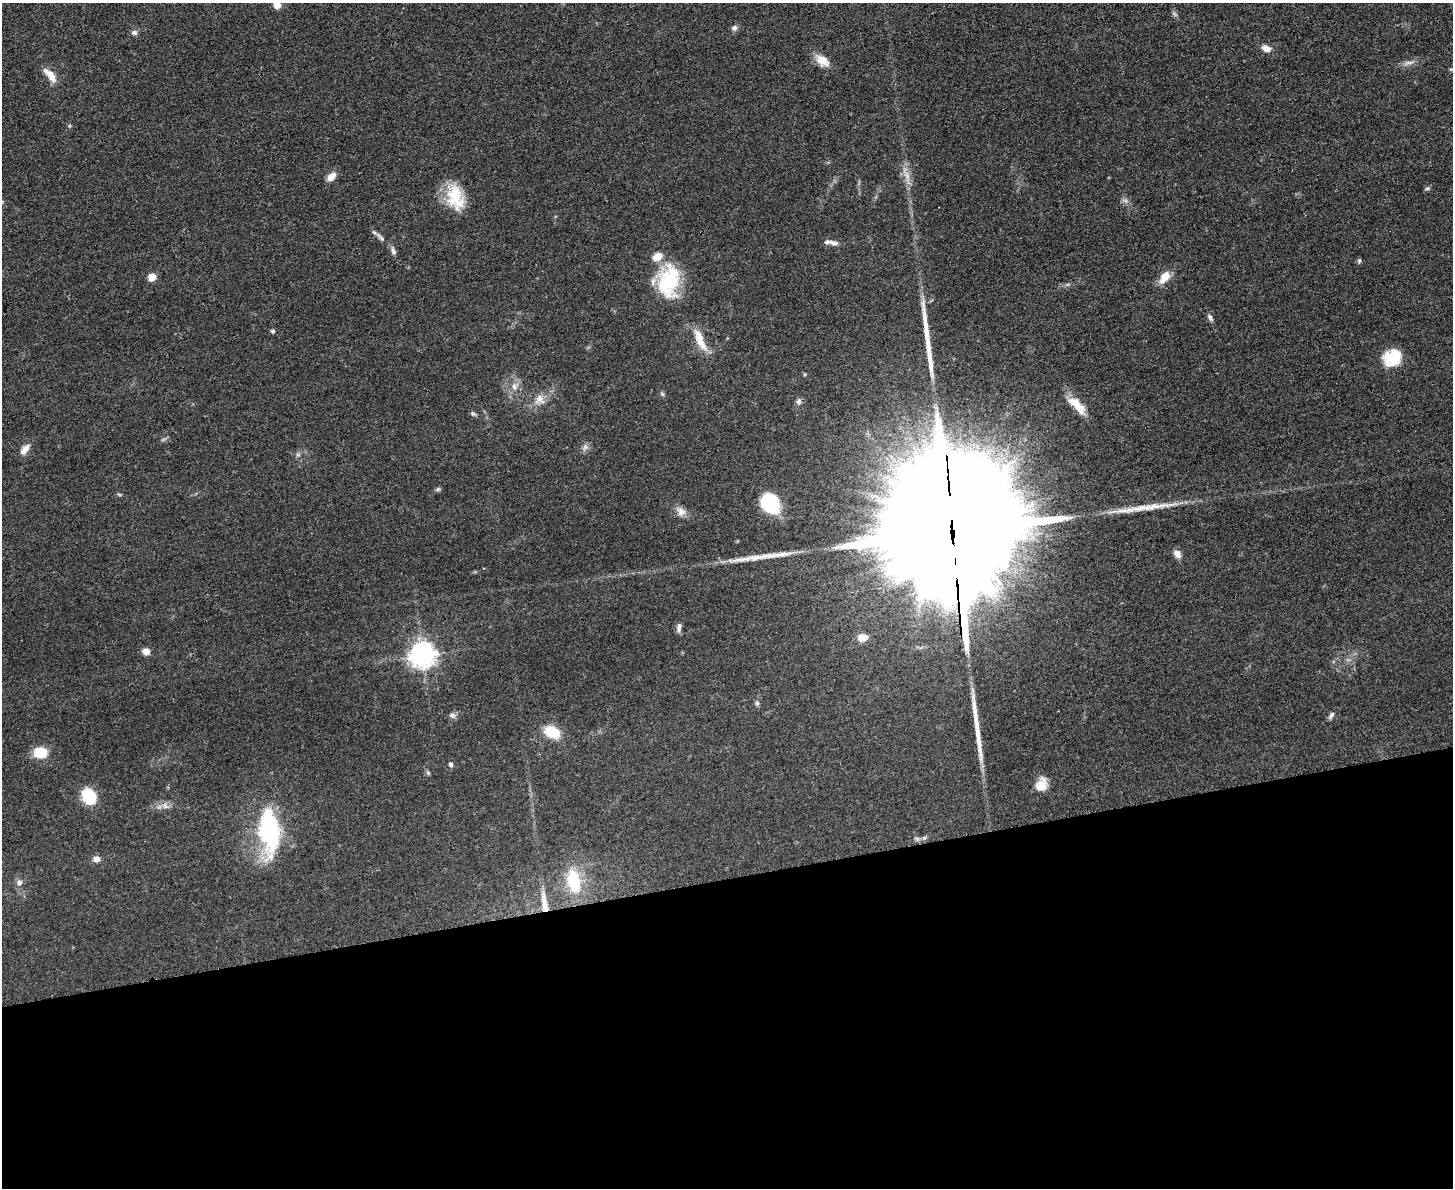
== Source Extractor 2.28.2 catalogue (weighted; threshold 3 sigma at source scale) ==
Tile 11 of 3 x 4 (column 2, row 4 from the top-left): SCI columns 1594-3044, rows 12-1197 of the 4750 x 4765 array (HDU 1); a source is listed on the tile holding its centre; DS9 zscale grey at full resolution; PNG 1455 x 1190 px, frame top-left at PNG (2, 3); no overlay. Shown black and unused: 26% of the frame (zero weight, under 3 of 4 exposures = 2% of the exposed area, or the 3 px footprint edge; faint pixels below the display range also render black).
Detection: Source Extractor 2.28.2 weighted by HDU 2 'WHT'; one run over the whole footprint, this tile lists its part. Background 0.0459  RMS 0.0051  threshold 0.0232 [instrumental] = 3 sigma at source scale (4.5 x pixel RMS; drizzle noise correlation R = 1.50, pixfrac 1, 0.05/0.05 arcsec/px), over >= 5 px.
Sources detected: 68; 1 too faint to see at this stretch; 4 long thin detections or spike segments (spike, bleed or trail) — not listed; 4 inside a brighter listed object's ellipse — not listed separately; the other 59 listed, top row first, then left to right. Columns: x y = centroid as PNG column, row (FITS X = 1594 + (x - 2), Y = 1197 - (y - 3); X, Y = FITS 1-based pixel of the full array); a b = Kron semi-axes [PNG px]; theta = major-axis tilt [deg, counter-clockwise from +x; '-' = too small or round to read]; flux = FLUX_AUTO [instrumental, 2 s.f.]
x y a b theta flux
277 5 5 5 - 7.5
1174 14 10 3 -40 0.9
734 28 8 7 - 1.7
134 32 8 7 - 1.7
1266 48 10 7 -23 4.1
822 60 18 11 -35 7
1409 63 15 4 5 2.3
1451 69 5 3 - 0.54
50 75 19 7 -48 6.9
907 176 20 7 -76 4.9
331 177 11 7 49 4.5
1427 188 7 4 9 0.81
455 197 34 19 -74 19
378 235 12 5 -50 1.9
834 243 11 6 -1 2.1
393 251 12 6 -66 1.9
1359 260 7 5 88 0.87
152 277 9 9 - 3.9
1164 277 19 11 55 6.5
668 282 32 24 -80 37
1210 317 10 5 -59 1.6
273 331 5 5 - 1.1
700 340 34 9 -66 9.7
1393 360 22 17 -24 15
514 387 10 8 -89 3.1
662 394 6 5 - 0.88
539 399 15 11 57 5.5
799 401 8 6 -87 1.7
1077 405 29 10 -45 9.5
473 414 8 6 -36 1.1
585 447 10 8 45 2.1
25 450 16 7 50 3.8
298 455 6 4 1 0.95
438 489 7 5 43 0.9
119 494 6 4 -19 0.67
770 502 18 15 -45 34
681 511 14 11 -53 3.9
952 535 69 30 -86 50000
1177 554 11 8 -47 3
679 627 12 6 82 1.9
863 637 10 7 7 5.6
146 651 6 6 - 4.8
423 655 8 8 - 510
757 703 6 5 - 0.98
452 715 9 6 -20 1.6
1331 715 10 5 58 1.5
552 732 19 13 -26 12
40 753 12 9 0 15
451 765 5 4 - 1.6
428 773 6 5 - 0.83
1041 785 16 12 69 6.7
89 797 16 12 -68 18
165 806 9 8 - 2.6
269 831 49 21 -85 64
917 838 9 4 -9 1.3
96 859 9 8 - 2.4
574 881 31 17 -78 23
19 883 8 7 - 2.1
544 903 30 7 -83 8
Overlapping masked pixels (flux is a lower limit): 3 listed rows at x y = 952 535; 423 655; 544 903
Isophote crosses this tile's border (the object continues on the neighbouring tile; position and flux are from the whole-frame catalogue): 1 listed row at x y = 277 5